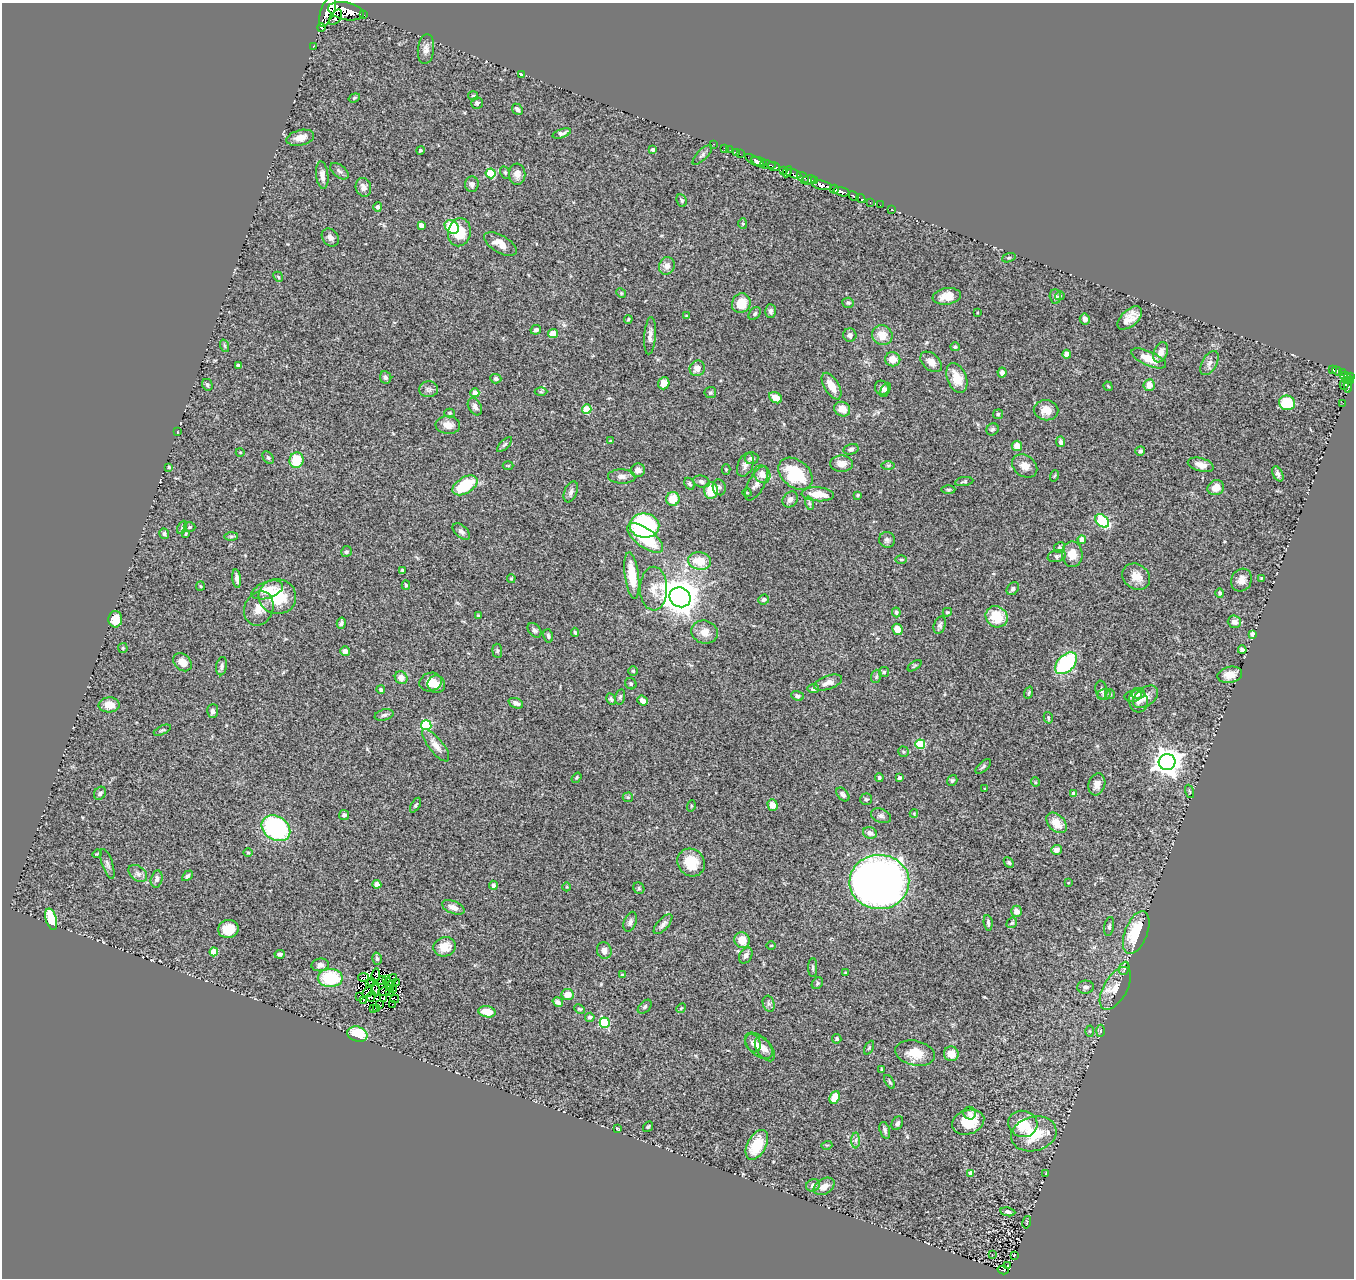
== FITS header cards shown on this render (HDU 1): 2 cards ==
NAXIS1  =                 1352
NAXIS2  =                 1276

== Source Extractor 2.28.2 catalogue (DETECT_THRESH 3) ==
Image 1352 x 1276 px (HDU 1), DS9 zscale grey, 1 PNG px = 1 image px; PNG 1356 x 1280 px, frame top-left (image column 1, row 1276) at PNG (2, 3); each listed source drawn as its Kron ellipse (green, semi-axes under 4 px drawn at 4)
Background 0.981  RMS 0.06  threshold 0.181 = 3 sigma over >= 5 px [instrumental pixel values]
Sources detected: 393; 10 with non-positive FLUX_AUTO (blend fragments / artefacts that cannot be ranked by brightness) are neither listed nor drawn; the other 383 listed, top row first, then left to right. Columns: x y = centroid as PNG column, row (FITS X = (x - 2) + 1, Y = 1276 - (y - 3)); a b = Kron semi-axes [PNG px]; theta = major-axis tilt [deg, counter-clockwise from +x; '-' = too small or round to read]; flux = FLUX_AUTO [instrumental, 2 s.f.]
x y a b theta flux
328 11 17 6 69 3300
346 11 18 8 -12 2900
363 15 3 2 - 55
335 17 9 5 55 530
321 28 4 2 - 33
313 47 3 2 - 13
426 49 15 8 83 24
522 74 4 3 - 13
473 96 5 4 - 5
354 98 6 4 19 6.3
477 103 6 6 - 10
517 109 6 5 - 12
562 133 9 4 19 14
300 138 14 7 14 34
714 144 3 2 - 13
725 148 3 2 - 35
653 149 3 3 - 8.8
420 150 4 4 - 5.2
730 150 2 2 - 24
736 153 3 2 - 24
740 154 2 2 - 6.7
702 155 13 5 45 11
755 161 11 4 -30 480
759 161 8 4 -16 390
768 165 8 3 -9 520
774 167 6 3 -21 440
339 171 11 6 -39 13
783 171 3 3 - 75
505 172 6 4 -63 6.1
787 172 6 3 60 180
491 173 5 5 - 210
517 174 10 8 89 26
794 174 8 4 -13 410
322 175 14 6 -83 24
803 177 7 4 -36 330
809 180 7 3 13 130
814 181 3 2 - 160
472 184 8 6 88 14
822 185 10 4 -11 1500
363 187 9 7 -74 22
834 189 4 3 - 240
842 192 8 4 -16 900
853 196 6 3 -28 180
861 199 4 3 - 160
682 200 6 5 - 6.3
870 202 2 2 - 11
880 205 2 2 - 8
378 207 4 4 - 13
892 209 3 2 - 24
743 223 5 4 - 5.4
421 225 4 4 - 31
452 227 8 6 -39 160
459 232 14 11 78 96
330 237 10 7 -49 17
500 244 18 8 -30 43
1009 258 7 4 19 5.1
667 266 9 7 72 27
278 277 5 4 - 5.8
621 293 5 4 - 4.8
947 296 14 8 8 47
1060 296 5 4 - 8.2
1055 297 7 5 -88 10
741 303 10 9 - 76
848 303 6 5 - 6.8
771 311 7 5 -86 14
977 313 3 2 - 3
755 314 7 5 51 8.6
686 316 4 3 - 3.8
1130 318 15 8 42 45
628 319 4 3 - 5.5
1085 319 5 5 - 14
536 330 5 4 - 9.5
553 333 5 5 - 39
850 335 6 6 - 17
882 335 10 9 - 54
650 336 19 5 86 22
225 346 6 4 -71 5.9
955 347 5 4 - 6.5
1161 352 10 6 67 29
1067 354 4 4 - 32
1149 358 19 7 -24 74
893 359 7 7 - 42
931 362 12 8 -41 32
1209 363 13 7 60 19
238 365 4 3 - 5.6
697 368 8 7 - 31
1333 370 3 3 - 65
1337 371 5 3 - 160
1342 372 3 2 - 52
1002 373 5 4 - 19
1350 376 4 3 - 300
386 377 6 5 - 11
1346 377 5 4 - 280
957 378 16 9 -68 75
496 379 5 5 - 8.6
1346 380 3 2 - 64
1351 380 3 3 - 150
664 383 6 5 - 37
207 385 6 5 - 7.6
1149 385 6 5 - 36
1344 385 5 3 - 92
1348 385 7 4 -88 150
831 386 15 7 -59 51
1108 386 5 3 - 4.9
882 388 7 6 - 19
429 389 9 8 - 15
885 390 7 4 62 10
541 392 6 4 0 5.4
475 393 4 4 - 50
710 393 6 5 - 6.6
776 398 7 5 -34 45
1287 403 8 7 - 130
1343 403 2 2 - 8.5
475 407 9 6 -59 14
587 409 5 4 - 120
842 409 8 7 - 45
1046 410 12 10 -9 47
450 413 5 4 - 5
998 414 5 5 - 5.3
448 425 12 9 -5 38
992 429 6 5 - 8.4
177 432 3 2 - 2.1
610 441 3 3 - 3
1061 442 5 4 - 13
505 444 10 4 45 7.6
1017 446 5 5 - 41
851 449 8 5 14 9.6
1140 451 5 4 - 9.7
240 452 4 3 - 3.1
268 458 7 5 -50 8.4
751 458 7 6 - 17
296 460 8 7 - 100
842 464 11 8 -1 29
745 465 12 7 66 22
888 465 7 4 0 5.8
1201 465 13 6 -15 31
508 466 5 3 - 3.6
1025 466 14 10 -36 32
169 467 3 3 - 4.7
726 469 5 4 - 4.1
638 470 7 6 - 24
762 474 9 8 - 34
795 474 19 13 -40 230
1278 474 8 5 -63 12
1054 476 6 3 70 4
622 477 13 7 -2 18
701 482 8 6 -17 15
964 482 9 4 8 7.3
756 483 19 8 62 28
689 484 6 4 -61 8
465 485 14 8 31 170
719 487 8 6 -74 11
1216 488 8 7 - 42
948 489 7 3 0 5
711 490 8 6 89 87
571 492 11 6 67 14
747 493 4 3 - 3.2
818 494 16 7 -4 74
858 495 3 3 - 4.4
673 499 7 6 - 72
790 499 8 7 - 17
809 503 7 4 -72 5.9
1102 521 8 5 -44 260
644 526 15 12 -8 480
182 527 7 4 65 6.1
190 527 6 5 - 6.4
461 531 10 6 -42 14
164 534 5 5 - 8.5
186 534 3 2 - 4.3
231 536 6 4 1 6.4
645 538 21 9 -37 200
887 540 8 8 - 12
1082 540 4 4 - 51
1059 548 6 5 - 7.1
346 552 6 5 - 7.7
1072 554 13 10 -89 50
1057 556 9 6 13 11
901 559 6 4 0 4.8
700 561 11 8 -10 77
402 570 4 3 - 6.5
632 575 23 7 -83 95
1136 577 15 12 -35 50
511 578 4 3 - 5
1261 578 4 3 - 3.5
237 579 9 4 -83 16
1242 580 11 10 - 31
406 585 5 4 - 5.9
200 586 5 4 - 4.4
654 589 22 13 89 55
1013 589 7 5 49 13
267 590 16 8 19 61
1220 593 4 4 - 7.8
277 596 19 17 -11 160
680 597 11 9 -32 6500
764 599 5 5 - 9.7
259 608 17 14 67 57
896 612 5 4 - 8.6
947 612 5 3 - 5.1
478 616 4 3 - 4.4
997 617 11 10 - 110
115 619 8 7 - 59
1234 622 7 6 - 23
341 623 6 4 76 11
940 625 9 6 69 11
897 629 6 5 - 54
534 630 8 5 -48 9.7
575 632 5 4 - 6.8
705 632 13 11 -16 41
1253 634 4 3 - 25
548 636 7 5 -76 9.4
123 648 5 5 - 4.3
1242 650 4 3 - 7.9
345 651 5 5 - 18
497 651 7 5 -85 6.7
182 662 10 8 -43 38
1066 663 13 8 46 400
222 666 9 5 81 12
915 666 8 3 35 5.3
633 671 5 4 - 4.9
884 672 5 5 - 6.3
1230 675 12 8 12 44
876 676 7 5 71 7
401 678 7 6 - 31
431 682 11 9 17 47
828 683 14 7 19 26
436 684 9 8 - 35
631 684 6 5 - 6.8
813 689 6 4 6 10
381 690 4 4 - 11
1101 690 9 6 -80 11
1029 693 6 3 70 4.8
1138 693 7 5 -4 16
1110 694 5 5 - 5.7
1104 695 6 5 - 8
797 696 6 4 -21 8.7
1133 696 9 5 12 23
620 697 8 5 78 7.4
1145 697 14 9 38 32
611 699 6 4 -61 7.6
643 701 5 4 - 26
1138 701 11 9 -85 20
516 703 7 5 -21 18
109 705 10 7 3 45
213 711 7 5 85 13
384 715 9 5 15 11
1048 718 6 4 -73 5.7
426 725 5 5 - 280
162 730 9 3 24 5.4
920 744 5 4 - 210
436 745 20 7 -51 33
903 752 5 5 - 6.8
1167 762 8 8 - 4700
983 766 9 5 42 8.6
577 778 6 4 55 5.1
879 778 4 4 - 6.2
899 778 4 4 - 16
952 780 6 5 - 7
1035 782 5 3 - 3.4
1097 784 11 8 72 28
985 789 3 2 - 3.4
1189 791 7 3 -71 4.2
100 793 7 5 53 11
843 794 8 5 -49 11
1073 794 4 4 - 27
628 797 5 5 - 5.5
866 799 6 5 - 7.2
415 805 8 4 60 7
772 805 6 5 - 38
691 806 6 3 73 3.5
914 814 4 3 - 3.4
344 815 5 5 - 11
881 816 10 6 -22 14
1056 823 12 8 -45 57
276 828 15 11 -34 500
870 833 7 5 -20 19
1056 850 5 5 - 20
248 852 4 3 - 3.9
97 854 5 2 - 3.7
691 862 14 13 - 90
1009 862 5 4 - 7.3
107 864 15 5 -71 13
138 874 10 7 -40 16
187 876 6 4 44 9.4
157 879 8 6 78 14
879 882 30 27 2 3400
1068 883 3 3 - 2.8
377 884 4 4 - 52
493 885 4 4 - 15
567 887 4 3 - 3.1
639 888 6 5 - 6.1
453 907 12 6 -22 23
1016 911 5 5 - 25
51 919 11 5 -73 180
630 922 10 6 69 14
988 923 8 3 -81 8.7
1012 923 6 4 42 5.6
663 924 12 5 48 15
1109 927 10 5 80 8.7
228 929 10 9 - 65
1136 933 22 11 69 180
742 940 8 7 - 58
771 945 4 3 - 2.9
445 947 11 9 14 54
604 951 8 7 - 26
214 952 4 4 - 97
280 954 5 4 - 11
746 955 8 6 60 18
377 959 6 5 - 8.8
320 965 8 6 9 17
813 968 9 4 90 8.7
1124 968 7 5 69 7.7
846 973 3 3 - 3.6
376 975 6 3 82 9.5
622 975 3 3 - 4.8
363 977 5 2 - 6
330 978 12 9 0 210
387 979 3 2 - 1.9
391 980 7 2 47 2.4
372 981 4 2 - 1.9
382 981 4 2 - 4.8
397 983 3 2 - 6
817 983 6 5 - 6.6
370 984 4 2 - 9.8
390 986 5 3 - 17
1086 987 8 6 2 14
1115 988 24 11 60 60
376 990 6 3 -90 10
394 990 3 2 - 4.7
384 991 6 3 19 9.5
390 991 2 2 - 0.19
368 992 5 2 - 14
567 994 6 5 - 53
360 996 3 2 - 0.64
371 996 5 3 - 5.1
383 998 2 2 - 1
395 999 4 3 - 1.4
363 1001 4 2 - 6.4
558 1002 5 4 - 16
392 1004 2 2 - 5
769 1004 8 5 -73 11
379 1005 3 2 - 3.7
645 1007 8 5 45 8.7
373 1008 2 2 - 5
377 1008 3 2 - 7
681 1008 5 4 - 5
580 1009 6 4 -26 5.3
487 1012 9 5 -9 67
590 1017 5 4 - 12
605 1023 5 5 - 320
1090 1031 5 3 - 3.7
1101 1031 6 4 88 5.6
357 1034 10 7 -19 120
837 1039 5 4 - 7.8
753 1043 9 7 -65 15
759 1046 16 9 -42 35
869 1048 7 4 63 5.7
765 1049 14 7 -56 24
915 1053 20 12 -12 73
951 1054 7 7 - 36
882 1069 4 3 - 3.7
889 1082 7 4 -58 6.5
835 1097 6 5 - 75
970 1113 6 6 - 12
968 1122 16 12 18 100
897 1123 7 5 61 10
1023 1124 15 13 -16 99
648 1127 6 4 53 4.9
617 1129 4 2 - 3.3
885 1130 9 5 -74 9.6
1034 1134 23 17 15 140
856 1140 8 4 89 11
757 1145 16 9 62 130
827 1145 5 3 - 3.7
971 1173 4 4 - 37
1046 1174 4 2 - 2.9
813 1185 7 6 - 20
824 1186 11 7 31 36
1008 1212 7 4 -9 11
1027 1222 6 3 75 4.5
992 1255 3 3 - 2
1014 1255 2 2 - 3.6
1007 1265 3 2 - 4.2
1003 1270 5 3 - 33
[10 non-positive-flux detections neither listed nor drawn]